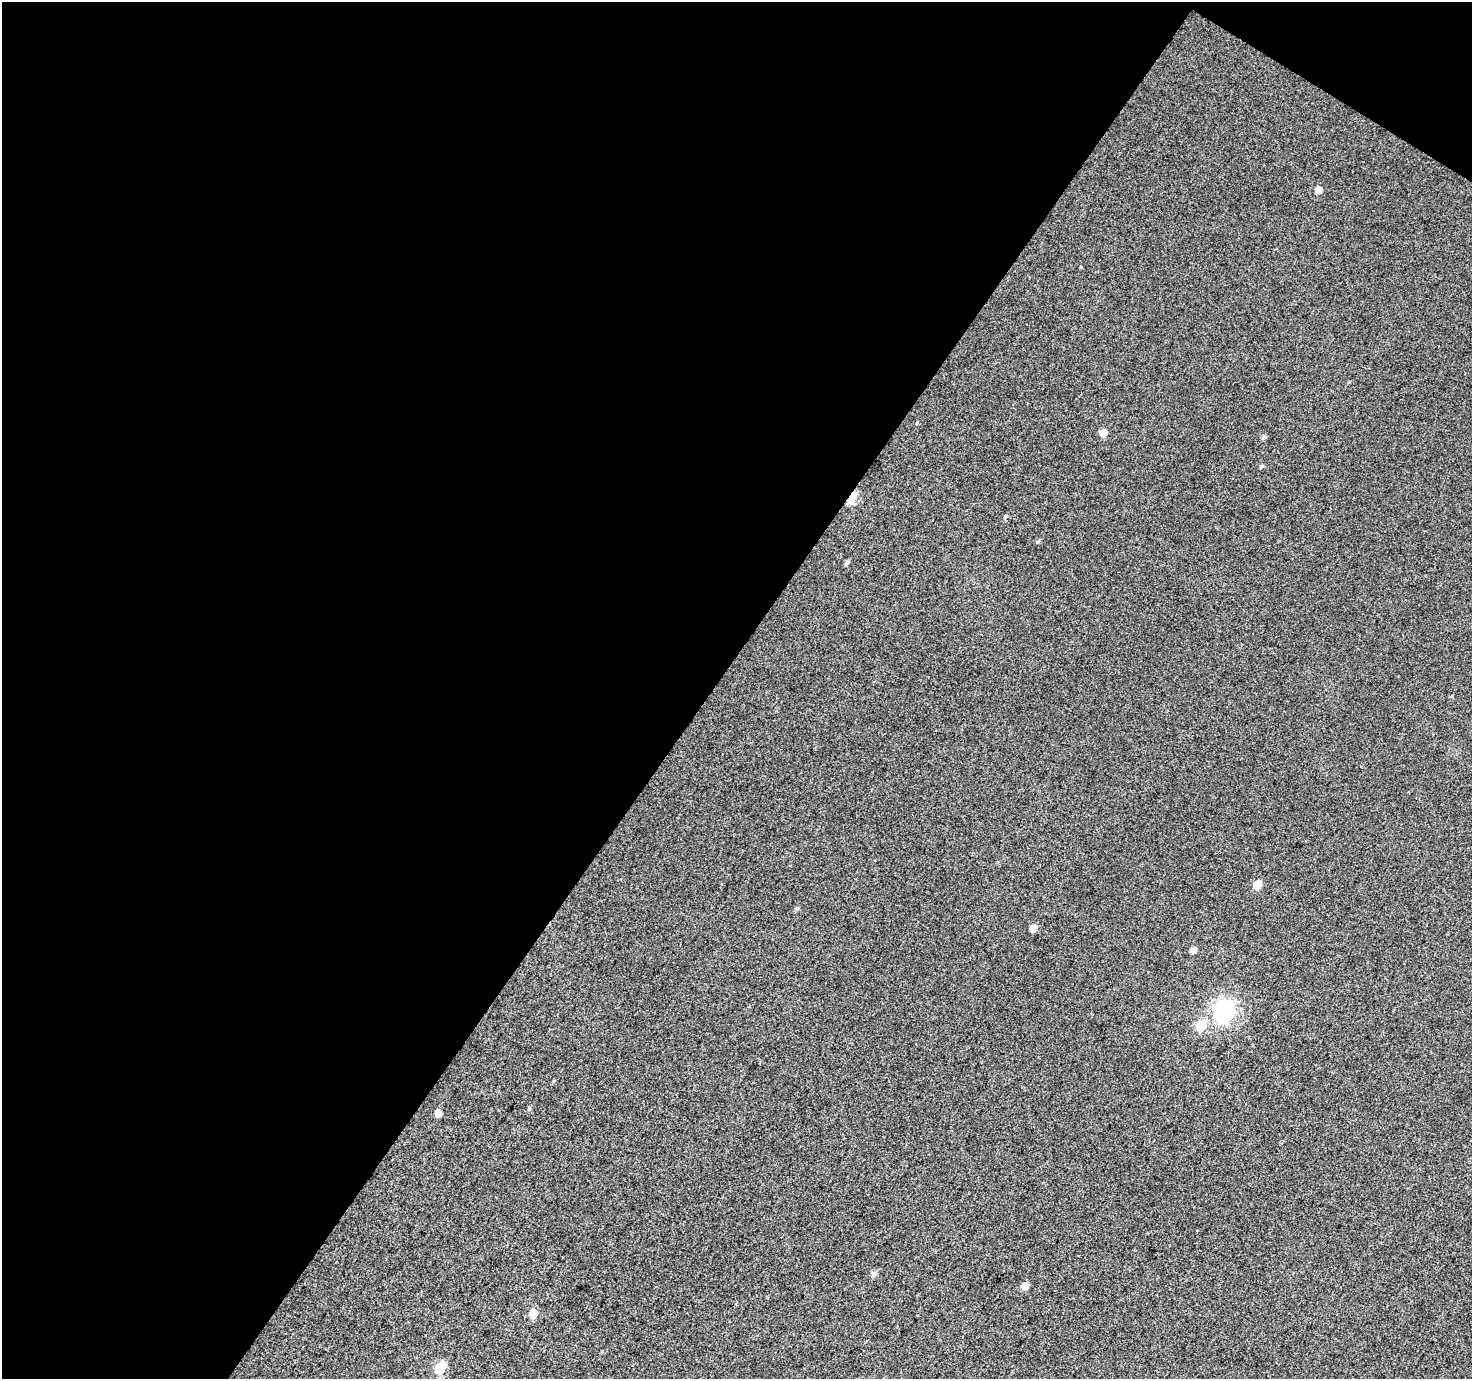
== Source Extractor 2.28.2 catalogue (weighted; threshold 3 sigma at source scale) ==
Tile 1 of 2 x 2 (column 1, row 1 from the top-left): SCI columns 2-1471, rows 1495-2871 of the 2941 x 2969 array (HDU 1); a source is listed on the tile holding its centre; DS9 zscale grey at full resolution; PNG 1474 x 1381 px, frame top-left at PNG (2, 2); no overlay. Shown black and unused: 50% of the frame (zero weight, under 3 of 4 exposures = <1% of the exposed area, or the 3 px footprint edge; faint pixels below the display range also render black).
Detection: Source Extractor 2.28.2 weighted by HDU 2 'WHT'; one run over the whole footprint, this tile lists its part. Background 0.0273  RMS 0.011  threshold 0.0513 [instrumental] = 3 sigma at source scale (4.5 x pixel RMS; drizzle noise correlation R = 1.50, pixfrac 1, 0.0396/0.0396 arcsec/px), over >= 5 px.
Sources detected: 20; all 20 listed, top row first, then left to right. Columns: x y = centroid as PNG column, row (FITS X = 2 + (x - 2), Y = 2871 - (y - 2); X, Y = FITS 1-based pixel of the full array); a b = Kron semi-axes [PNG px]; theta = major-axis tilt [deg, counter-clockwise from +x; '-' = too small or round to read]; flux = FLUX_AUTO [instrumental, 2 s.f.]
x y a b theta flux
1318 190 6 5 - 8
917 423 4 3 - 0.87
1103 433 6 5 - 13
1263 437 6 5 - 2.2
1261 466 5 4 - 1.8
852 497 7 4 57 65
1006 516 6 4 28 1.9
1038 541 5 3 - 1.4
847 562 6 4 49 2.7
1257 884 6 5 - 19
1033 928 6 5 - 8.2
1193 950 5 5 - 6.2
1224 1010 9 8 - 440
1201 1026 7 7 - 32
529 1109 5 4 - 1.5
438 1113 6 5 - 7.8
874 1274 7 6 - 4.1
1025 1286 6 6 - 7.4
533 1314 7 6 - 15
440 1368 6 6 - 49
Overlapping masked pixels (flux is a lower limit): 1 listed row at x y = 852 497
Unlisted compact peaks at least as high as the median listed source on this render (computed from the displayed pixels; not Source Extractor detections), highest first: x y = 797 908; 1081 267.